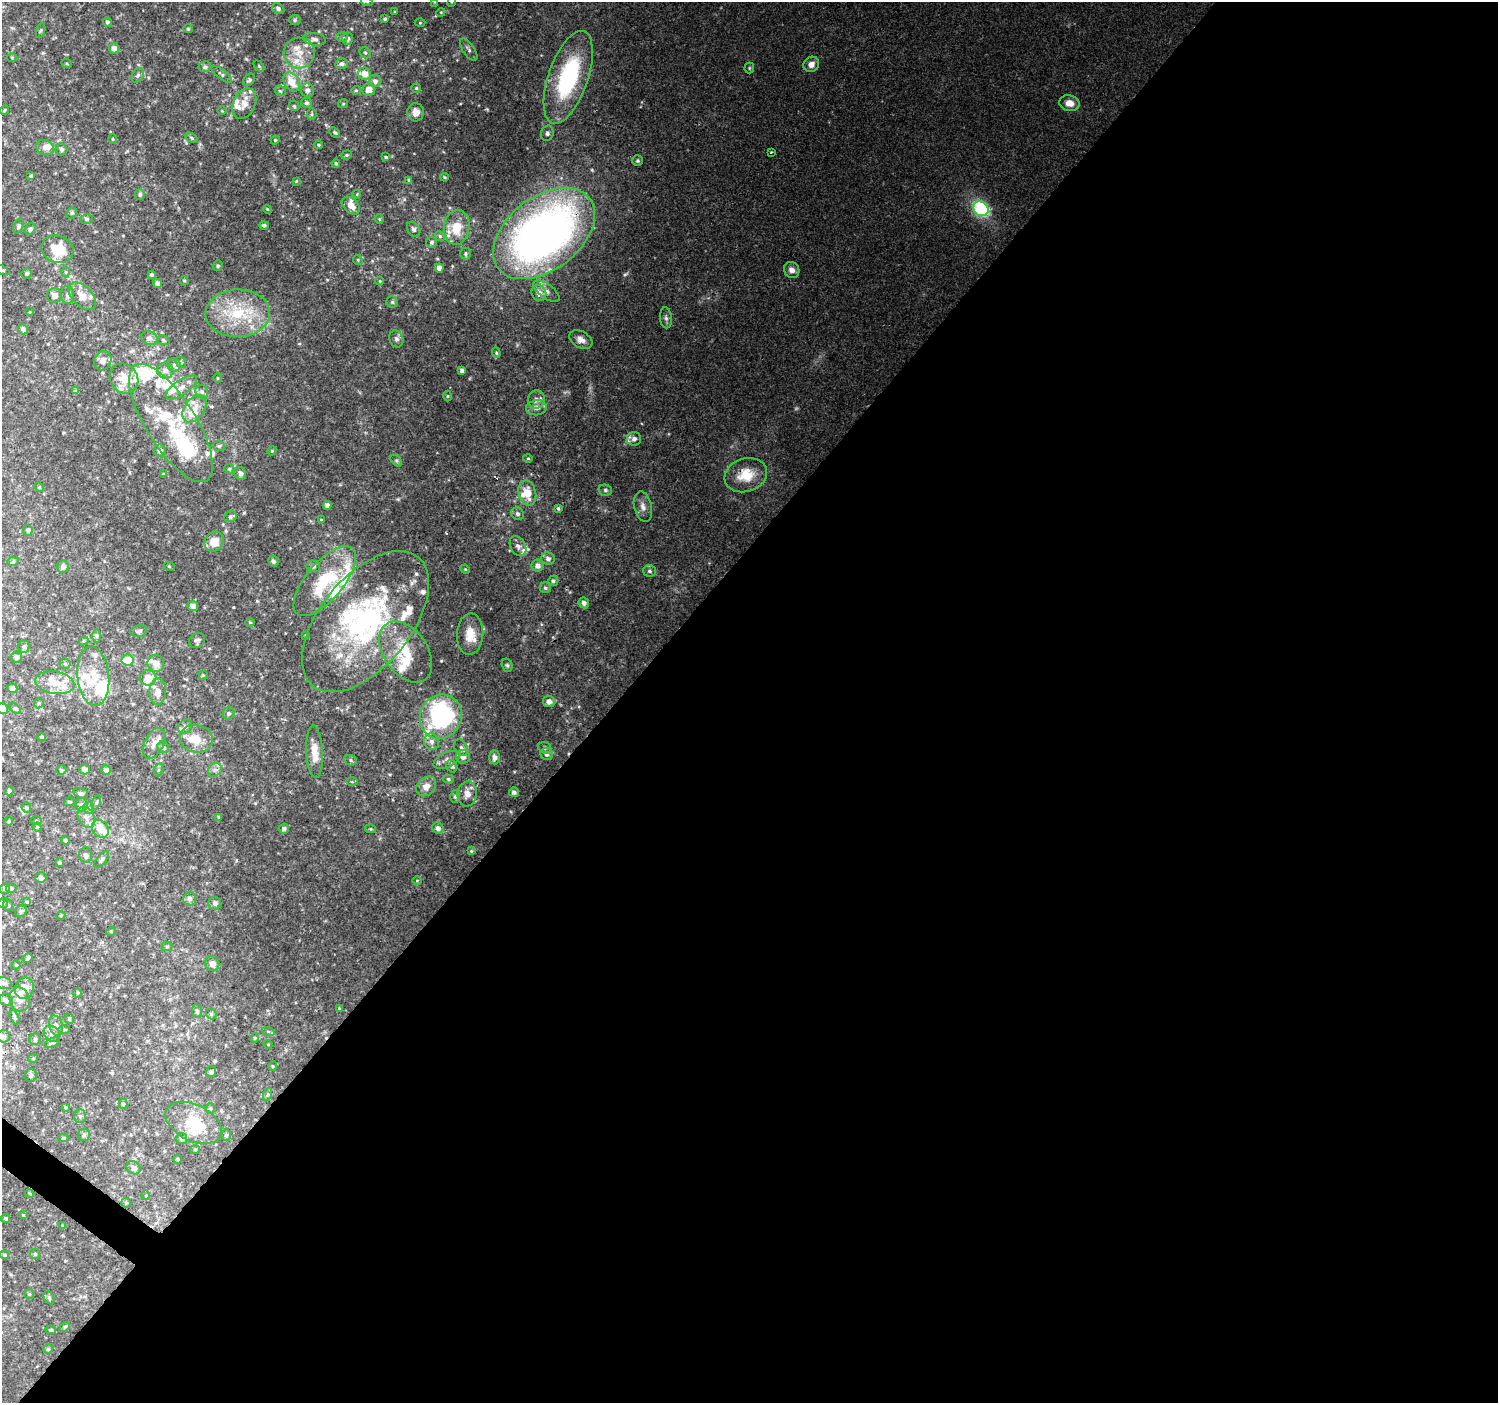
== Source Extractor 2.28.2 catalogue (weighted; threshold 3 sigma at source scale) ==
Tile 12 of 4 x 4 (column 4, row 3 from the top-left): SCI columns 4496-5991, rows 1645-3045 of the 5991 x 6023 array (HDU 1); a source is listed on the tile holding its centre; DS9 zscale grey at full resolution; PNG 1500 x 1405 px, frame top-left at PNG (2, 2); each listed source drawn as its Kron ellipse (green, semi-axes under 4 px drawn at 4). Shown black and unused: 59% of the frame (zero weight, under 2 of 3 exposures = <1% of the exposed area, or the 3 px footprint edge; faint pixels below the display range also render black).
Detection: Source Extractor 2.28.2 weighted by HDU 2 'WHT'; one run over the whole footprint, this tile lists its part. Background 0.127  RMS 0.0086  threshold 0.0387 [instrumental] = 3 sigma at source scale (4.5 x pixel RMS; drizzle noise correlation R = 1.50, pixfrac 1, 0.0396/0.0396 arcsec/px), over >= 5 px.
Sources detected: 371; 1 too faint to see at this stretch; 3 inside a brighter object's white glare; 2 cosmic-ray / hot-pixel residue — neither listed nor drawn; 67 inside a brighter listed object's ellipse — not listed separately; the other 298 listed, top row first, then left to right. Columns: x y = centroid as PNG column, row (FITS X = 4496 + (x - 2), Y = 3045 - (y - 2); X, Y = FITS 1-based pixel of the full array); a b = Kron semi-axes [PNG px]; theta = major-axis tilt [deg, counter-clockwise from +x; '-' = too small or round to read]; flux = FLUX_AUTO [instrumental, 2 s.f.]
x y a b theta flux
367 2 6 4 -19 1.1
435 2 3 3 - 0.65
451 2 4 3 - 0.72
278 8 6 5 - 2.6
395 11 4 2 - 0.69
441 12 4 3 - 0.77
385 19 4 4 - 1.3
295 20 6 5 - 1.6
107 22 4 4 - 1.8
420 23 5 3 - 0.88
188 29 4 4 - 1
41 30 8 3 71 1.1
342 37 6 5 - 1.6
315 39 11 6 -9 3.5
347 39 6 5 - 2.5
114 48 5 5 - 5.1
469 50 13 5 -55 2.7
299 53 16 15 - 14
365 53 6 5 - 1.4
12 57 5 3 - 0.76
67 64 5 3 - 0.73
342 64 6 5 - 2.7
811 64 8 7 - 5.5
259 66 6 4 -46 1.2
205 67 6 5 - 2.4
749 68 5 5 - 1.1
222 74 12 4 -38 2.1
365 74 6 6 - 7.4
138 75 8 5 56 2.1
568 77 49 19 71 95
249 80 7 5 47 1.8
375 81 6 6 - 3.5
292 82 10 7 -55 13
416 88 4 4 - 1.1
369 89 6 6 - 6.9
307 90 7 6 - 3.4
356 90 4 4 - 0.97
280 91 6 5 - 1.4
306 103 5 5 - 1.9
1069 103 10 8 -11 8.2
244 104 16 11 65 8.5
343 104 5 4 - 0.88
294 106 6 4 -47 1.2
4 110 5 4 - 0.98
222 111 4 3 - 0.61
416 112 9 8 - 7.3
312 114 5 5 - 1.4
335 132 6 4 -44 1.2
547 133 8 6 76 2.3
192 138 7 4 -33 1.4
113 139 5 3 - 0.82
275 140 4 3 - 0.75
318 145 4 3 - 0.95
45 147 9 7 -21 4.5
61 150 6 6 - 2.1
771 152 3 3 - 1.4
347 155 5 4 - 1.2
385 157 4 3 - 0.92
638 161 5 5 - 1.3
336 163 4 4 - 1.3
31 176 4 4 - 1.2
445 177 4 3 - 0.92
409 180 4 3 - 1.5
296 181 4 4 - 0.81
140 194 5 5 - 1.7
357 194 4 3 - 0.81
351 205 10 7 -43 6.9
267 209 4 3 - 0.76
981 209 8 7 - 100
72 213 6 4 69 1.2
86 219 6 5 - 1.5
379 219 5 4 - 0.9
264 225 5 4 - 2.1
18 226 7 5 68 1.7
457 227 17 12 81 19
30 229 6 5 - 2
414 229 8 6 -57 2.4
544 234 58 36 38 570
440 236 5 4 - 1.2
432 242 5 5 - 1.9
58 249 16 13 -20 23
465 254 6 5 - 1.7
358 260 5 4 - 1.1
218 266 5 4 - 1.3
439 268 4 4 - 5
2 270 8 2 -24 1.3
792 270 8 7 - 5
66 272 5 3 - 0.91
27 273 5 4 - 1.7
151 275 4 4 - 1.7
184 281 5 4 - 1.1
380 281 4 4 - 0.81
158 283 5 4 - 4.9
546 291 15 7 -37 5.6
539 293 8 7 - 6.3
54 295 7 7 - 4.4
67 295 9 6 -90 2.9
82 296 17 10 -46 9.5
392 302 5 5 - 1.4
30 312 4 2 - 0.63
238 313 32 24 1 47
666 318 10 6 -84 2.8
23 329 5 5 - 3.5
149 338 9 6 -14 2.9
396 339 8 7 - 2.6
581 339 12 8 -31 5.5
163 340 6 5 - 1.5
496 353 5 4 - 1.3
103 361 10 8 64 5
181 362 6 5 - 1.3
174 365 7 6 - 2.3
462 370 4 4 - 2.8
165 371 8 8 - 4.6
218 378 5 3 - 0.78
124 379 16 13 -55 15
181 387 18 7 35 6.6
76 391 4 4 - 1.8
202 392 7 6 - 2.3
447 396 5 3 - 0.86
536 399 9 8 - 4
536 408 10 7 8 5.7
194 409 15 10 54 10
171 423 68 25 -58 65
634 439 7 7 - 4
219 446 6 5 - 1.6
160 451 6 5 - 3.3
272 451 4 4 - 1
528 458 5 4 - 1
396 461 7 4 -45 1.5
229 469 5 4 - 1.2
240 473 6 5 - 2.9
163 474 4 3 - 0.91
746 475 22 16 18 23
39 487 5 4 - 0.98
605 490 7 5 -15 1.8
527 493 13 8 -77 14
327 505 4 4 - 3
643 507 15 8 -77 6.1
558 508 4 3 - 1.4
517 514 6 6 - 2.2
230 517 6 5 - 2.1
321 520 4 3 - 0.82
28 530 5 5 - 2
214 542 10 9 - 12
518 546 11 7 -60 3.7
548 559 6 6 - 3.1
273 561 6 4 -64 1.7
13 562 6 4 3 1.2
169 566 5 3 - 0.77
313 566 7 6 - 2.1
538 566 6 6 - 4.6
63 567 6 5 - 2.8
465 569 5 4 - 0.84
649 571 6 6 - 2.2
325 581 43 18 50 49
553 581 5 5 - 1.6
545 588 6 5 - 1.8
584 603 5 5 - 3.9
193 606 5 5 - 4.9
365 622 83 45 51 190
250 623 5 3 - 0.87
139 631 8 5 11 2.6
470 634 21 13 86 14
305 635 4 2 - 0.63
97 636 6 4 -90 1.4
197 640 8 7 - 2.5
84 641 5 4 - 1.1
24 646 6 5 - 1.8
406 652 34 22 -55 31
16 657 6 6 - 2.9
128 660 6 5 - 23
156 663 8 8 - 6.5
65 664 5 5 - 1.4
507 665 7 5 -74 1.6
203 675 5 5 - 0.9
93 676 30 16 -84 25
148 678 8 7 - 9.8
55 683 20 11 -9 13
12 688 5 4 - 3.6
158 692 13 8 87 6.3
549 701 6 5 - 5.3
39 703 5 5 - 1.3
3 708 6 5 - 6.1
15 709 7 4 -43 1.4
228 713 6 5 - 2.2
441 717 22 20 63 130
185 727 8 6 45 2.7
41 737 4 4 - 1.1
196 739 17 14 -11 15
432 742 8 7 - 3.7
154 743 16 9 63 7.2
163 747 6 5 - 2.2
461 747 9 6 -57 2.7
545 748 6 5 - 1.9
315 752 26 8 -87 12
547 754 6 6 - 2.9
463 757 7 7 - 4.4
495 757 7 5 -87 3.3
351 760 6 5 - 1.5
447 760 14 7 25 4.3
452 766 6 5 - 2
85 769 5 5 - 4.1
61 770 5 5 - 1.5
106 770 5 4 - 3.9
158 770 7 4 71 1.3
215 770 7 6 - 2.6
448 779 5 4 - 1.3
352 782 6 4 -1 1.2
426 786 11 8 44 6.8
9 791 4 3 - 1.9
514 792 5 5 - 2.5
81 793 7 5 -16 2.5
467 794 12 9 81 6.2
455 796 6 5 - 1.7
69 802 5 4 - 1.2
96 802 7 4 69 1.5
81 805 7 6 - 3.2
26 808 5 4 - 1.3
88 808 6 5 - 1.7
86 817 11 8 -63 4.8
219 817 4 3 - 0.78
36 820 5 3 - 0.84
9 821 4 3 - 0.79
37 827 4 4 - 0.97
438 828 6 5 - 3.2
100 829 9 7 -51 12
284 829 5 5 - 2.6
371 829 5 4 - 0.92
65 840 4 4 - 1.3
471 851 4 3 - 0.81
86 855 7 6 - 3.9
102 860 10 4 50 2.2
59 863 4 3 - 1.5
41 878 5 5 - 2.5
417 880 5 3 - 0.72
11 888 5 4 - 1.4
5 889 5 5 - 2
190 899 7 6 - 3
27 902 4 4 - 1.1
3 903 5 4 - 1.3
215 903 6 6 - 2.4
8 905 5 5 - 1.4
21 911 6 5 - 1.8
61 915 4 3 - 0.67
111 931 5 3 - 0.8
167 946 5 4 - 1.3
28 958 5 3 - 1.3
212 964 7 6 - 4.2
16 965 4 4 - 0.9
4 983 7 6 - 2.4
24 988 11 9 63 14
78 993 5 3 - 0.97
20 999 12 10 -76 8.5
6 1000 7 6 - 2.4
339 1008 3 3 - 0.72
197 1011 7 5 -82 2
211 1014 6 5 - 1.3
14 1017 7 3 -65 1.5
69 1019 5 4 - 1.3
56 1026 10 7 -72 3.7
64 1029 5 3 - 0.94
268 1031 6 4 -19 1.3
52 1034 9 7 -43 3.9
4 1036 6 6 - 2.5
255 1038 5 4 - 1.1
35 1039 6 5 - 1.8
53 1042 8 4 24 2
268 1044 4 3 - 0.62
33 1058 4 4 - 0.84
273 1066 5 3 - 0.7
211 1072 5 5 - 1.8
31 1075 6 6 - 2.3
268 1094 6 4 71 1.1
123 1104 5 4 - 1.3
65 1107 4 4 - 1.1
210 1108 5 5 - 1.2
80 1116 7 6 - 1.9
193 1123 30 18 -26 30
84 1135 6 6 - 1.9
226 1135 6 5 - 1.5
63 1138 5 4 - 1.4
181 1139 5 5 - 1.7
195 1149 5 3 - 0.86
178 1159 5 3 - 0.75
134 1168 7 6 - 4.7
29 1193 4 3 - 0.77
145 1195 5 3 - 1
126 1203 5 5 - 1.2
23 1215 4 3 - 0.83
6 1218 5 4 - 1.9
63 1226 3 3 - 1.4
35 1254 5 5 - 1.5
4 1255 5 4 - 1.2
29 1294 5 5 - 1.1
49 1298 7 5 -64 1.8
65 1327 5 4 - 1.2
51 1330 5 4 - 1.2
48 1349 5 4 - 1.3
Overlapping masked pixels (flux is a lower limit): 2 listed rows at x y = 544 234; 746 475
Isophote crosses this tile's border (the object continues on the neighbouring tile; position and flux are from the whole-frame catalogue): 5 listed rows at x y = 367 2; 435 2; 451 2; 2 270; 3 708
Unlisted compact peaks at least as high as the median listed source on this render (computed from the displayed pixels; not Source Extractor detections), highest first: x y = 487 109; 398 499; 511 812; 579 706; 514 772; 326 125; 446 533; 450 208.